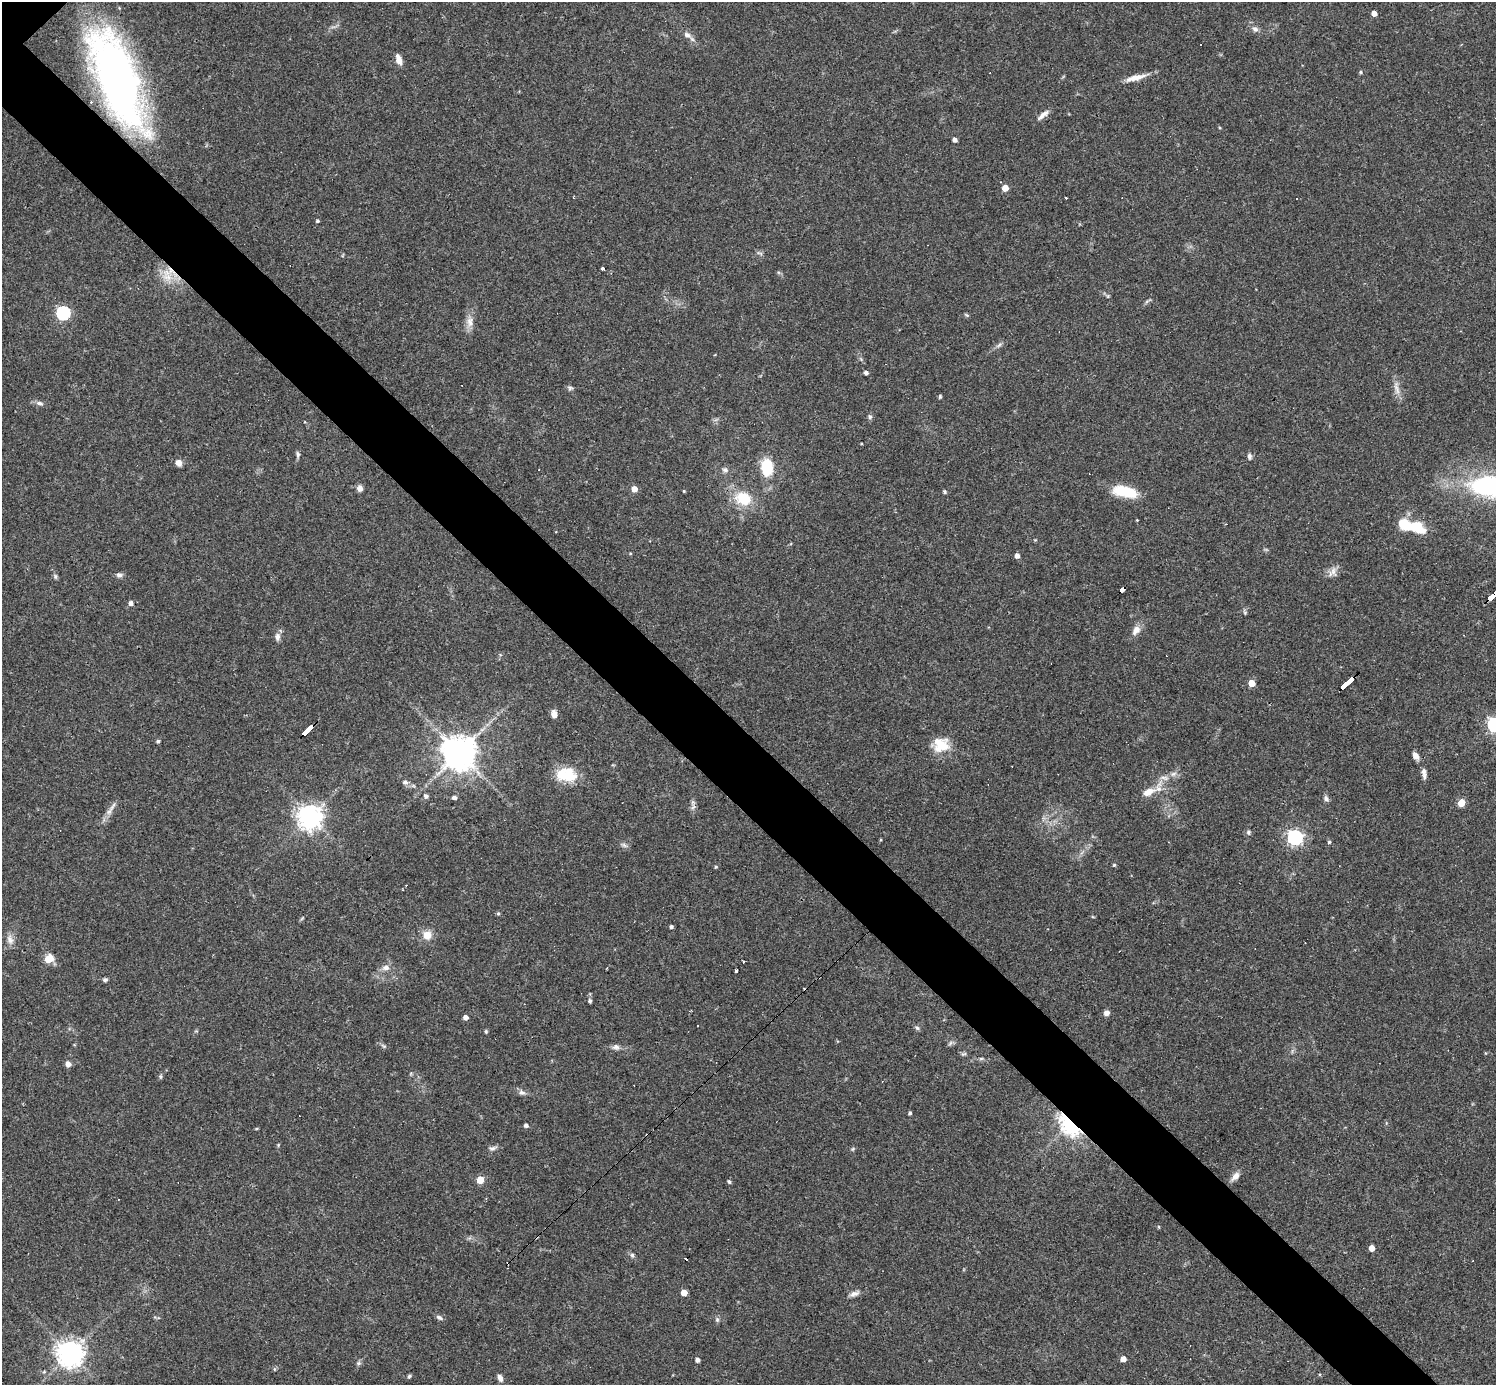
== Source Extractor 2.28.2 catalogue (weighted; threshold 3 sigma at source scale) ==
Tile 6 of 4 x 4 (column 2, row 2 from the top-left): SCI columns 1495-2988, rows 3060-4442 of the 5977 x 5977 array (HDU 1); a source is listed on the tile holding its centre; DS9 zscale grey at full resolution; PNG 1498 x 1387 px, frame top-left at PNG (2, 2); no overlay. Shown black and unused: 6% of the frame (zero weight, under 3 of 4 exposures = <1% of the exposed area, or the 3 px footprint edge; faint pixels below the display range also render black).
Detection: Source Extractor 2.28.2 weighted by HDU 2 'WHT'; one run over the whole footprint, this tile lists its part. Background 0.0358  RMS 0.0044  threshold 0.0196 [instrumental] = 3 sigma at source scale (4.5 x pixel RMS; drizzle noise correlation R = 1.50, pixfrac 1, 0.05/0.05 arcsec/px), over >= 5 px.
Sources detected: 139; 14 cosmic-ray / hot-pixel residue — not listed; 2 inside a brighter listed object's ellipse — not listed separately; the other 123 listed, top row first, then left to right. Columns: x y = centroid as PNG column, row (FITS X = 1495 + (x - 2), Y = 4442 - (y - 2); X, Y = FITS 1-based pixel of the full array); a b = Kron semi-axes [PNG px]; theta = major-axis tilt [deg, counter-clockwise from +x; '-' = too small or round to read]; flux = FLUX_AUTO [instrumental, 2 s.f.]
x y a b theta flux
1374 13 4 4 - 3.1
1255 29 9 5 -16 1.5
687 35 9 7 -20 2
1201 44 3 3 - 0.88
399 59 12 6 -73 3.1
1361 72 5 3 - 0.47
1135 78 26 7 14 4.8
117 79 96 34 -69 220
1043 115 18 6 40 2.5
955 140 4 4 - 1.7
1005 188 5 4 - 6.6
1296 199 3 3 - 0.6
317 221 4 3 - 0.78
760 253 10 3 -11 0.69
603 269 3 3 - 3.3
167 277 17 10 -12 6.3
1147 301 7 4 19 0.77
63 313 6 6 - 74
967 315 7 4 -33 0.59
470 322 14 9 -87 3.5
999 345 8 4 45 1
866 373 4 4 - 1.4
570 388 7 6 - 0.92
1397 388 21 7 -75 3.2
940 396 5 4 - 0.57
40 403 10 6 -15 1.5
870 417 7 5 89 0.95
298 455 9 5 -88 1
1249 456 8 6 -88 1.2
179 463 7 6 - 2.5
767 467 11 8 -86 22
725 470 8 7 - 1.3
1489 486 46 23 -4 60
360 488 8 7 - 1.8
634 489 5 5 - 4
684 491 3 3 - 0.39
944 492 5 5 - 0.67
1125 492 27 11 -11 15
743 498 17 13 -19 14
1137 520 3 3 - 0.29
1417 527 23 14 -26 12
1017 556 4 4 - 2.1
1333 571 15 6 -73 2.3
119 575 7 6 - 1.4
55 576 8 5 -84 0.84
1122 589 6 4 40 39
1493 596 13 4 41 120
131 603 5 5 - 1.8
1245 612 7 5 -70 0.68
1136 630 14 9 57 3.4
278 636 9 6 80 2
1252 683 5 5 - 7.1
1347 683 14 3 42 160
554 714 9 7 -80 2.3
1494 724 6 6 - 97
307 730 13 3 42 79
158 741 4 4 - 0.8
942 747 25 15 28 8.2
459 753 11 10 - 760
1416 756 9 6 -50 2.2
1424 773 14 5 -82 2
1173 774 9 6 35 1.6
566 775 27 17 -4 13
1164 778 13 5 -10 2
405 782 7 6 - 1.3
1148 792 16 8 25 5.4
426 796 5 4 - 1.4
454 797 4 4 - 1.4
1326 798 9 6 -61 1.2
1461 802 5 5 - 12
693 807 11 5 79 1.6
112 808 20 4 57 2.6
310 817 8 7 - 410
1295 837 6 6 - 120
1329 842 4 3 - 0.62
624 845 9 4 -36 1.1
1114 865 4 4 - 0.63
715 867 4 3 - 0.57
498 913 5 4 - 0.66
671 927 4 4 - 0.99
427 935 9 9 - 5.2
10 939 14 8 -71 2.7
48 959 6 5 - 12
386 968 10 7 11 2.2
736 971 4 3 - 1.6
105 980 6 5 - 0.89
590 1001 5 4 - 0.95
1107 1013 6 5 - 1.9
466 1017 5 4 - 2
697 1025 3 2 - 0.57
917 1028 7 5 -43 0.9
486 1031 5 4 - 0.57
950 1043 8 4 53 0.85
384 1046 9 4 -31 0.82
616 1047 10 7 -3 1.7
1485 1053 5 3 - 0.35
964 1054 9 3 13 0.66
981 1059 6 4 1 0.63
68 1064 6 6 - 1.9
161 1076 6 4 71 0.64
522 1092 9 7 -29 1.6
910 1113 3 3 - 0.85
1069 1124 17 11 -53 64
526 1125 4 4 - 1.3
493 1148 11 5 17 1.5
853 1149 6 5 - 0.61
1235 1176 13 7 47 2.6
480 1180 5 5 - 12
729 1182 6 4 -55 0.67
1372 1248 5 4 - 4.1
632 1255 7 5 -74 1
684 1293 4 4 - 5.7
854 1294 14 6 19 2
439 1317 9 5 -31 1.2
717 1320 7 5 -71 0.89
70 1354 8 8 - 440
1123 1359 4 4 - 3.5
697 1360 4 4 - 1.6
358 1363 6 4 -17 0.67
274 1369 5 3 - 0.55
44 1372 5 5 - 0.58
409 1376 5 4 - 0.68
500 1378 9 6 -66 1.8
Overlapping masked pixels (flux is a lower limit): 7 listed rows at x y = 117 79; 167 277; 1122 589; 1493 596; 1347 683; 307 730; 1069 1124
Isophote crosses this tile's border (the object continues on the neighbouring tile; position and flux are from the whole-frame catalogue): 3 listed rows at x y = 1489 486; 1493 596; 1494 724
Unlisted compact peaks at least as high as the median listed source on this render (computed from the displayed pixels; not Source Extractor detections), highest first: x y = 1248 832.